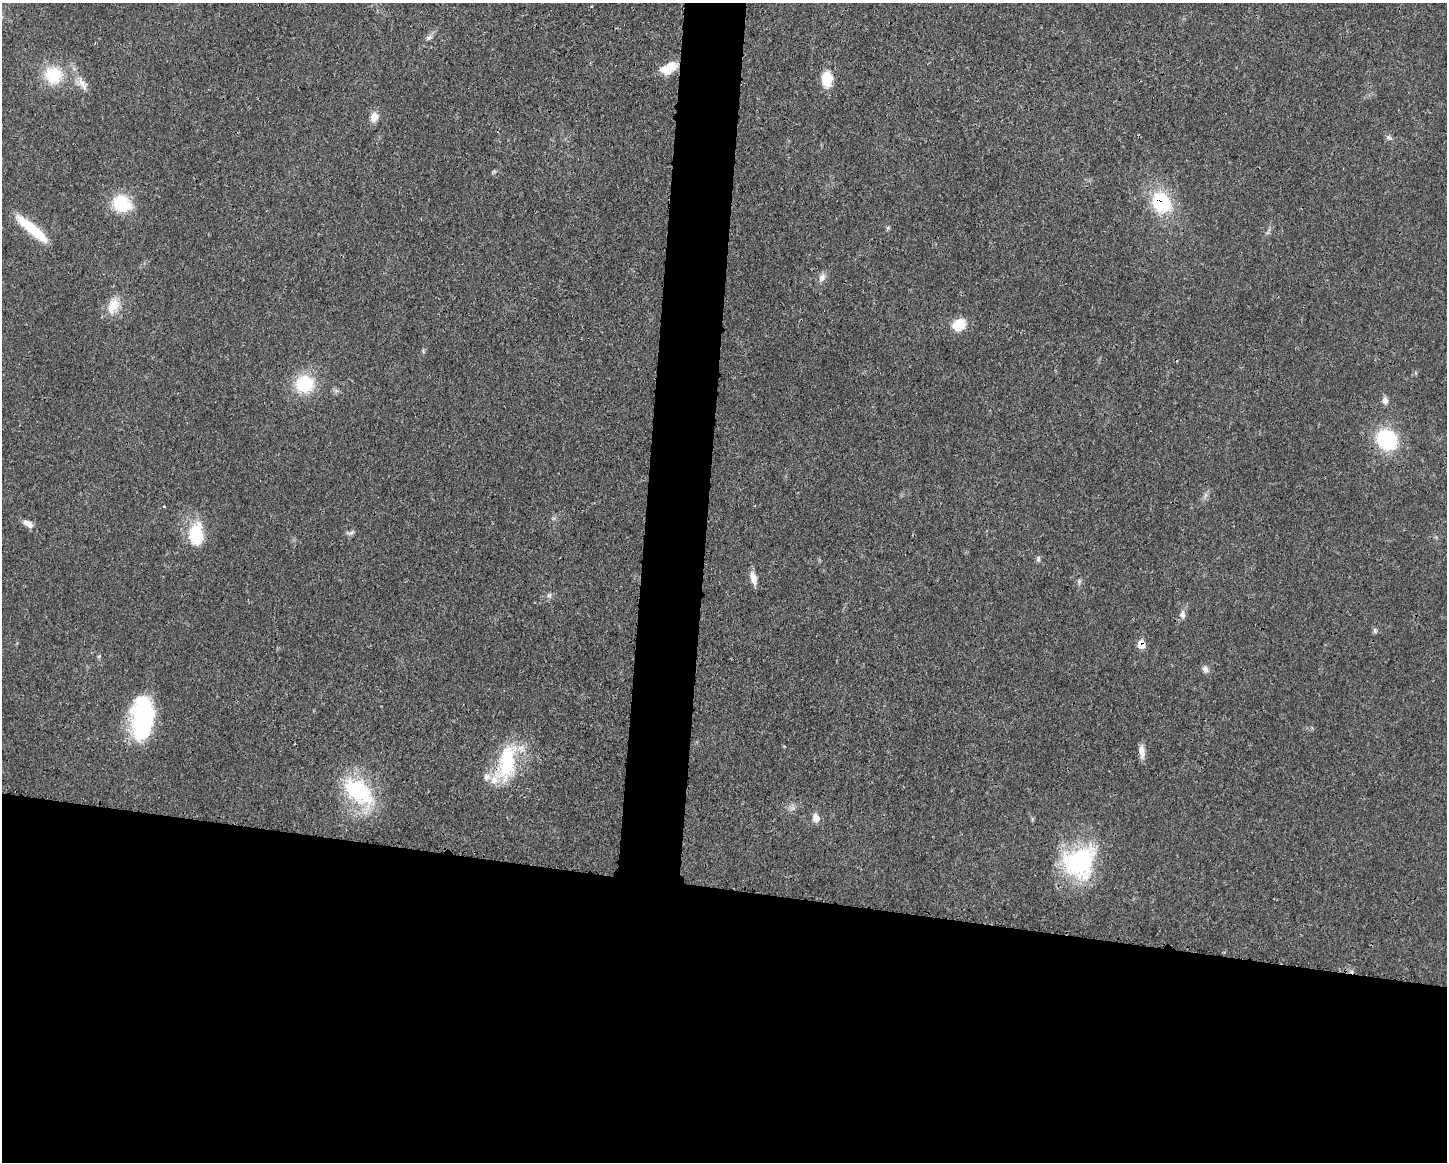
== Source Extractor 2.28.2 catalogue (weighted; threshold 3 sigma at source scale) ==
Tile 11 of 3 x 4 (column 2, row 4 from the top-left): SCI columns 1559-3003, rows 11-1170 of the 4673 x 4659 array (HDU 1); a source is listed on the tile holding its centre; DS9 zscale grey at full resolution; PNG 1449 x 1164 px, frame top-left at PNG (2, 3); no overlay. Shown black and unused: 27% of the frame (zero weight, under 3 of 4 exposures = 1% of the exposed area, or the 3 px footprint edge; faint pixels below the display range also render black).
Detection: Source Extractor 2.28.2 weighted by HDU 2 'WHT'; one run over the whole footprint, this tile lists its part. Background 0.0207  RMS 0.0023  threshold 0.0103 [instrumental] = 3 sigma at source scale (4.5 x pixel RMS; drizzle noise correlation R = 1.50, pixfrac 1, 0.05/0.05 arcsec/px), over >= 5 px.
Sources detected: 38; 2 inside a brighter listed object's ellipse — not listed separately; the other 36 listed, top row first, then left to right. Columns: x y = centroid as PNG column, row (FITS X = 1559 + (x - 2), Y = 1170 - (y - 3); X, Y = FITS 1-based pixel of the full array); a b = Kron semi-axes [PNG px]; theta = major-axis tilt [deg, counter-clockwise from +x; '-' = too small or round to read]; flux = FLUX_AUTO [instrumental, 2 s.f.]
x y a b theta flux
591 6 3 3 - 0.27
429 37 9 5 36 0.65
668 68 21 11 26 4
53 75 22 21 - 8.1
827 79 16 10 90 5.5
83 84 22 7 -57 2
374 117 11 9 74 1.9
1388 137 7 5 -1 0.54
1161 202 21 17 -58 14
121 203 21 18 -39 9
888 228 6 4 47 0.34
32 229 44 9 -40 7.9
822 277 12 8 62 1.2
113 306 23 13 60 3.8
959 324 14 11 29 5
304 384 19 18 - 10
1385 400 9 8 - 0.99
1387 440 26 22 -54 14
164 506 3 2 - 0.28
28 523 13 7 -31 1.5
351 533 8 6 21 0.61
196 534 24 15 -90 9.5
1038 559 8 5 81 0.48
753 578 16 7 -76 1.9
1079 581 5 5 - 0.43
549 595 6 6 - 0.53
1182 614 9 7 85 1
1375 631 8 5 -83 0.44
1141 645 8 7 - 2.8
1205 669 10 8 -76 0.89
142 718 41 20 86 29
1142 752 16 7 -86 1.6
507 762 52 22 80 15
359 791 44 26 -40 18
816 818 9 8 - 1.5
1079 862 40 37 38 24
Overlapping masked pixels (flux is a lower limit): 3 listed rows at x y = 1161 202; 1141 645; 507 762